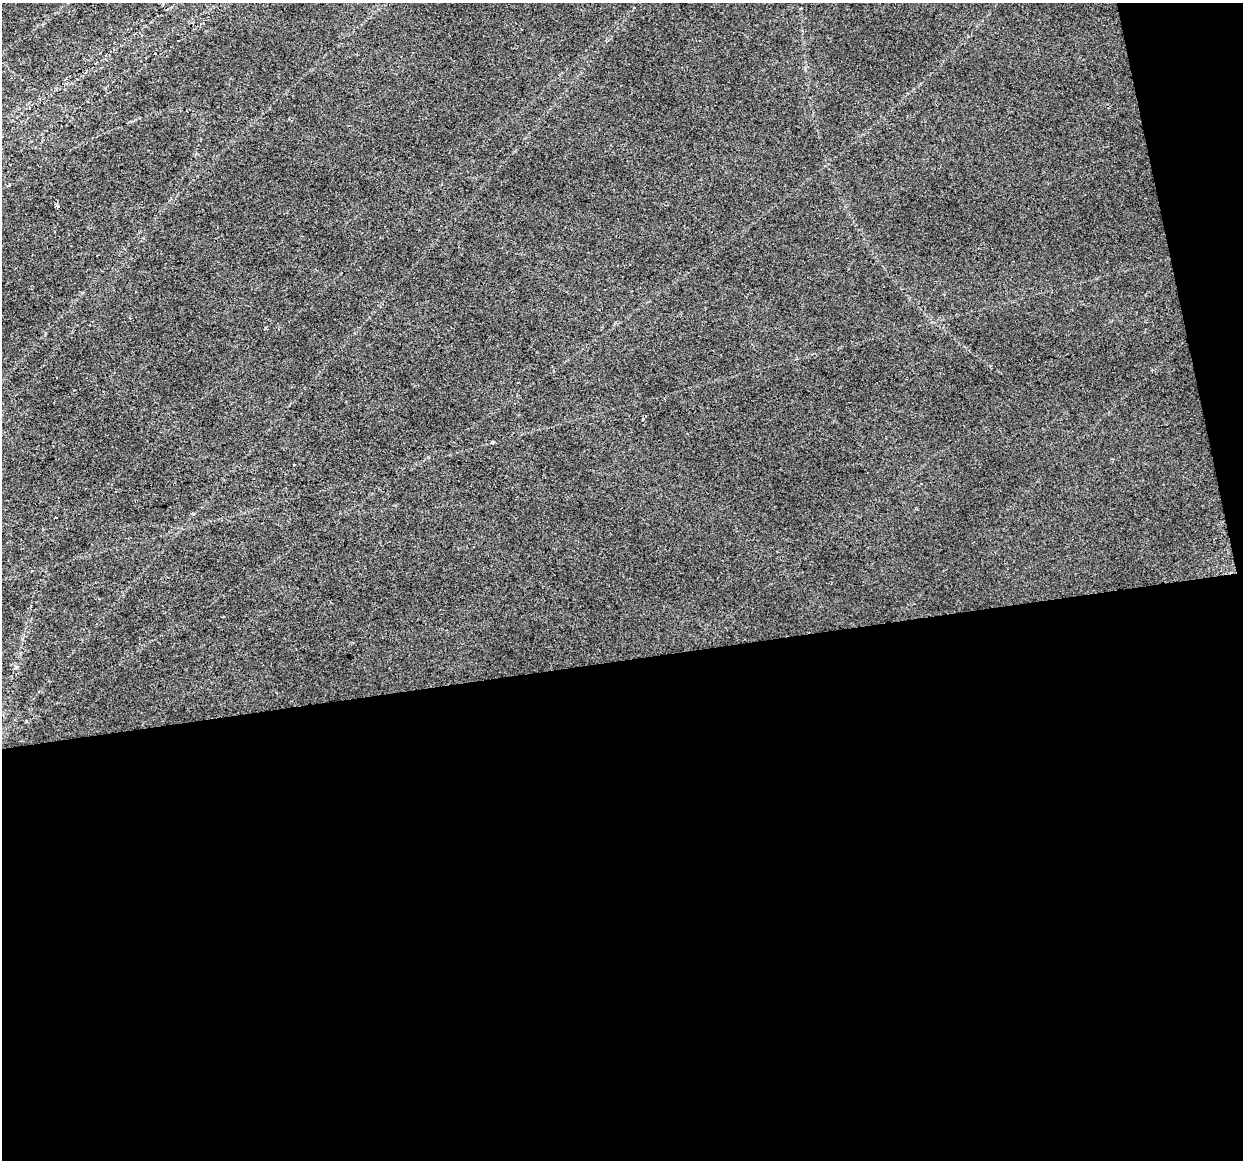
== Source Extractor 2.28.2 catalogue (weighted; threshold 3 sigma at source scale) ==
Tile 16 of 4 x 4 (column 4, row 4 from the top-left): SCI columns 3725-4965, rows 81-1238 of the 4965 x 4747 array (HDU 1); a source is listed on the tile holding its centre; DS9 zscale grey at full resolution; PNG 1245 x 1162 px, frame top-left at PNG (2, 3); no overlay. Shown black and unused: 46% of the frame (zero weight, under 2 of 3 exposures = <1% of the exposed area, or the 3 px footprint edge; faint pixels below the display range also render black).
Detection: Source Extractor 2.28.2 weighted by HDU 2 'WHT'; one run over the whole footprint, this tile lists its part. Background 0.0253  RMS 0.0084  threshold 0.0378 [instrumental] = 3 sigma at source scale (4.5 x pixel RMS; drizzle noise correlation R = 1.50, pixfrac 1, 0.0396/0.0396 arcsec/px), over >= 5 px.
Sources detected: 5; all 5 listed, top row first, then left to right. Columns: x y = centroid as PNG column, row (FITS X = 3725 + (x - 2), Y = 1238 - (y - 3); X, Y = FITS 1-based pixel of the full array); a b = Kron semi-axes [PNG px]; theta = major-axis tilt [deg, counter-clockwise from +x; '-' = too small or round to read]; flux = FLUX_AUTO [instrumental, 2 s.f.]
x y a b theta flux
155 54 3 2 - 1.1
57 206 3 3 - 2.6
492 442 4 3 - 0.93
294 465 3 3 - 3.3
56 518 3 2 - 0.64